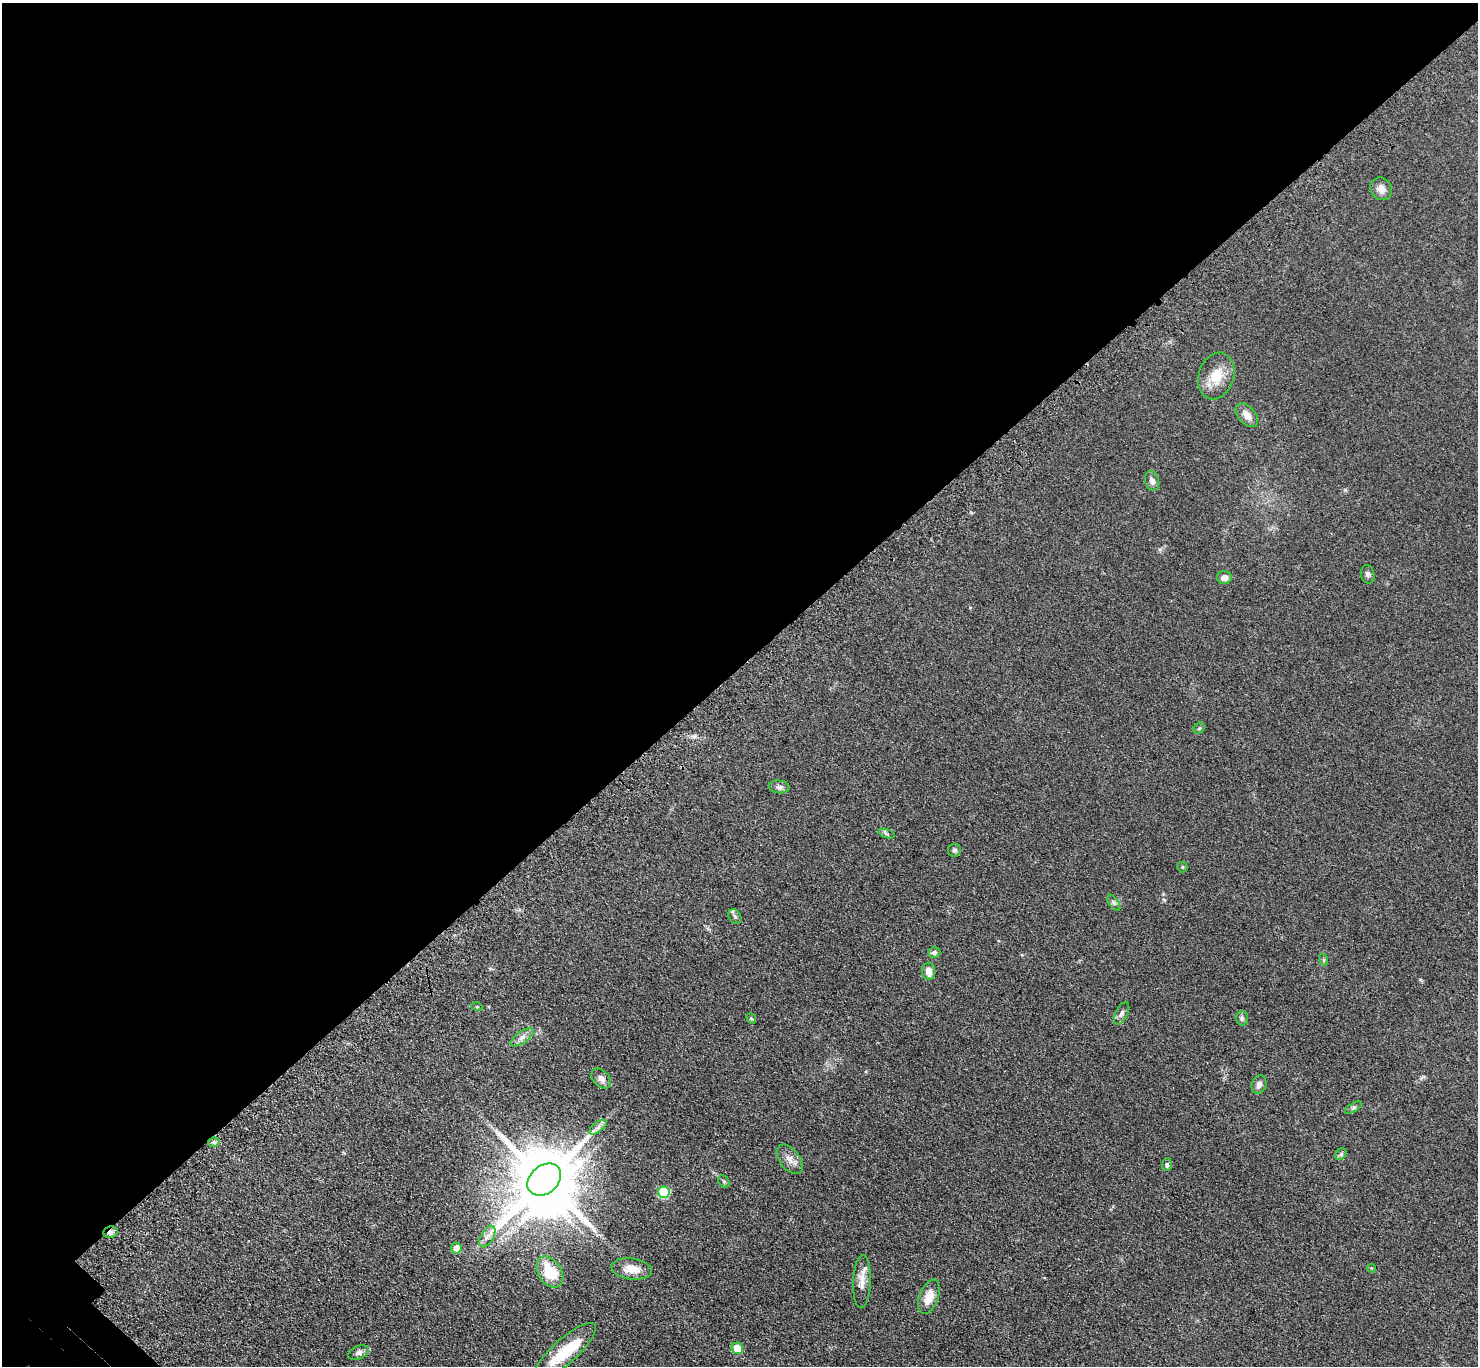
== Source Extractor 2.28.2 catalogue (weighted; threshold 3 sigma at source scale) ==
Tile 2 of 4 x 4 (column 2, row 1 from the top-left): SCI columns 1587-3062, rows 4357-5720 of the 6123 x 6123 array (HDU 1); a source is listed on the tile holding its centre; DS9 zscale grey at full resolution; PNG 1480 x 1368 px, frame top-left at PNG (2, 3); each listed source drawn as its Kron ellipse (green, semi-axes under 4 px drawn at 4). Shown black and unused: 49% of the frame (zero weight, under 3 of 4 exposures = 8% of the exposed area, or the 3 px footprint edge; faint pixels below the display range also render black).
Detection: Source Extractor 2.28.2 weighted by HDU 2 'WHT'; one run over the whole footprint, this tile lists its part. Background 0.122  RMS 0.0078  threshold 0.0352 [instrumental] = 3 sigma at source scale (4.5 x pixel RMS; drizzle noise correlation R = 1.50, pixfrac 1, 0.05/0.05 arcsec/px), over >= 5 px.
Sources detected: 45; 2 inside a brighter object's white glare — neither listed nor drawn; the other 43 listed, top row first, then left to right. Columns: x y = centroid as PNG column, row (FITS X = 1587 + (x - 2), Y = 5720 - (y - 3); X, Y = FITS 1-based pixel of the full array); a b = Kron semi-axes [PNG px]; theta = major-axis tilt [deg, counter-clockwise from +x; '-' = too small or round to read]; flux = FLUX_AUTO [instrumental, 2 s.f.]
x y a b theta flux
1381 189 12 10 -56 5.3
1216 376 24 17 71 17
1247 415 14 8 -47 5.9
1152 481 10 7 -71 3.2
1368 574 9 6 -77 2
1224 578 7 6 - 4.1
1199 728 6 5 - 1
779 787 10 6 -6 2.6
887 834 8 3 -19 1.3
954 850 7 6 - 1.7
1182 867 5 5 - 0.88
1114 903 9 4 -54 1.6
735 917 8 6 -56 1.6
934 952 6 5 - 1.9
1324 960 6 4 -72 1
929 971 8 6 -88 6.5
477 1007 5 3 - 0.68
1122 1013 12 6 63 2.6
751 1018 5 4 - 1.2
1242 1018 7 6 - 1.7
522 1037 13 6 34 3.8
601 1079 11 8 -49 4.2
1259 1085 9 7 70 3.4
1353 1108 9 4 30 1.4
598 1127 10 5 38 2.8
214 1142 6 4 10 1.7
1341 1154 6 5 - 1.3
790 1159 17 10 -53 6
1167 1165 6 5 - 1.6
544 1180 19 14 41 6400
724 1181 6 5 - 1.1
664 1192 6 5 - 46
111 1232 7 5 10 2.7
487 1236 12 6 60 3.7
456 1248 5 5 - 5.6
1371 1268 4 3 - 0.59
632 1269 20 10 -8 11
550 1272 17 11 -57 24
862 1282 26 9 88 7.7
929 1297 18 9 70 11
737 1348 6 5 - 14
565 1352 40 12 42 27
359 1353 11 6 21 2.8
Overlapping masked pixels (flux is a lower limit): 1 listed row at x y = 111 1232